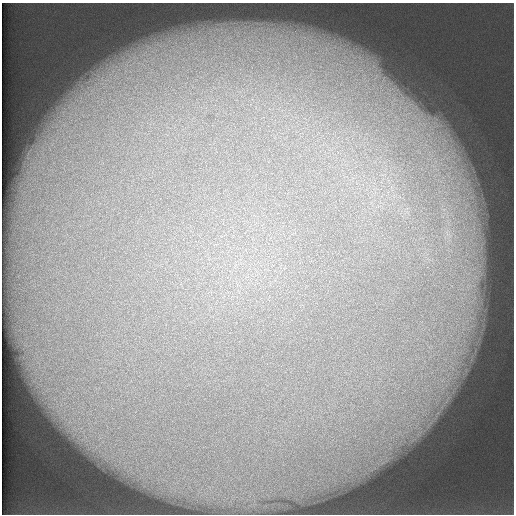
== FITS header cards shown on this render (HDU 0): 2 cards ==
NAXIS1  =                  512 /
NAXIS2  =                  512 /

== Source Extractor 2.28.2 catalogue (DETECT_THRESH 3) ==
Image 512 x 512 px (HDU 0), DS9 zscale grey, 1 PNG px = 1 image px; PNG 516 x 516 px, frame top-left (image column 1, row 512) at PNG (2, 3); no overlay
Background 124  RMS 5.5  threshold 16.5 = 3 sigma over >= 5 px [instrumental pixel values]
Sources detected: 3; all 3 listed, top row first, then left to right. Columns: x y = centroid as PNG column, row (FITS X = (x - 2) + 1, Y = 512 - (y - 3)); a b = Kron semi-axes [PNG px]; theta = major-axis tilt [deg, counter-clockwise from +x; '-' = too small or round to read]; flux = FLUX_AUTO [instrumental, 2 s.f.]
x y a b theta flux
394 100 16 9 31 5200
406 108 18 7 59 4800
415 116 18 8 39 5800